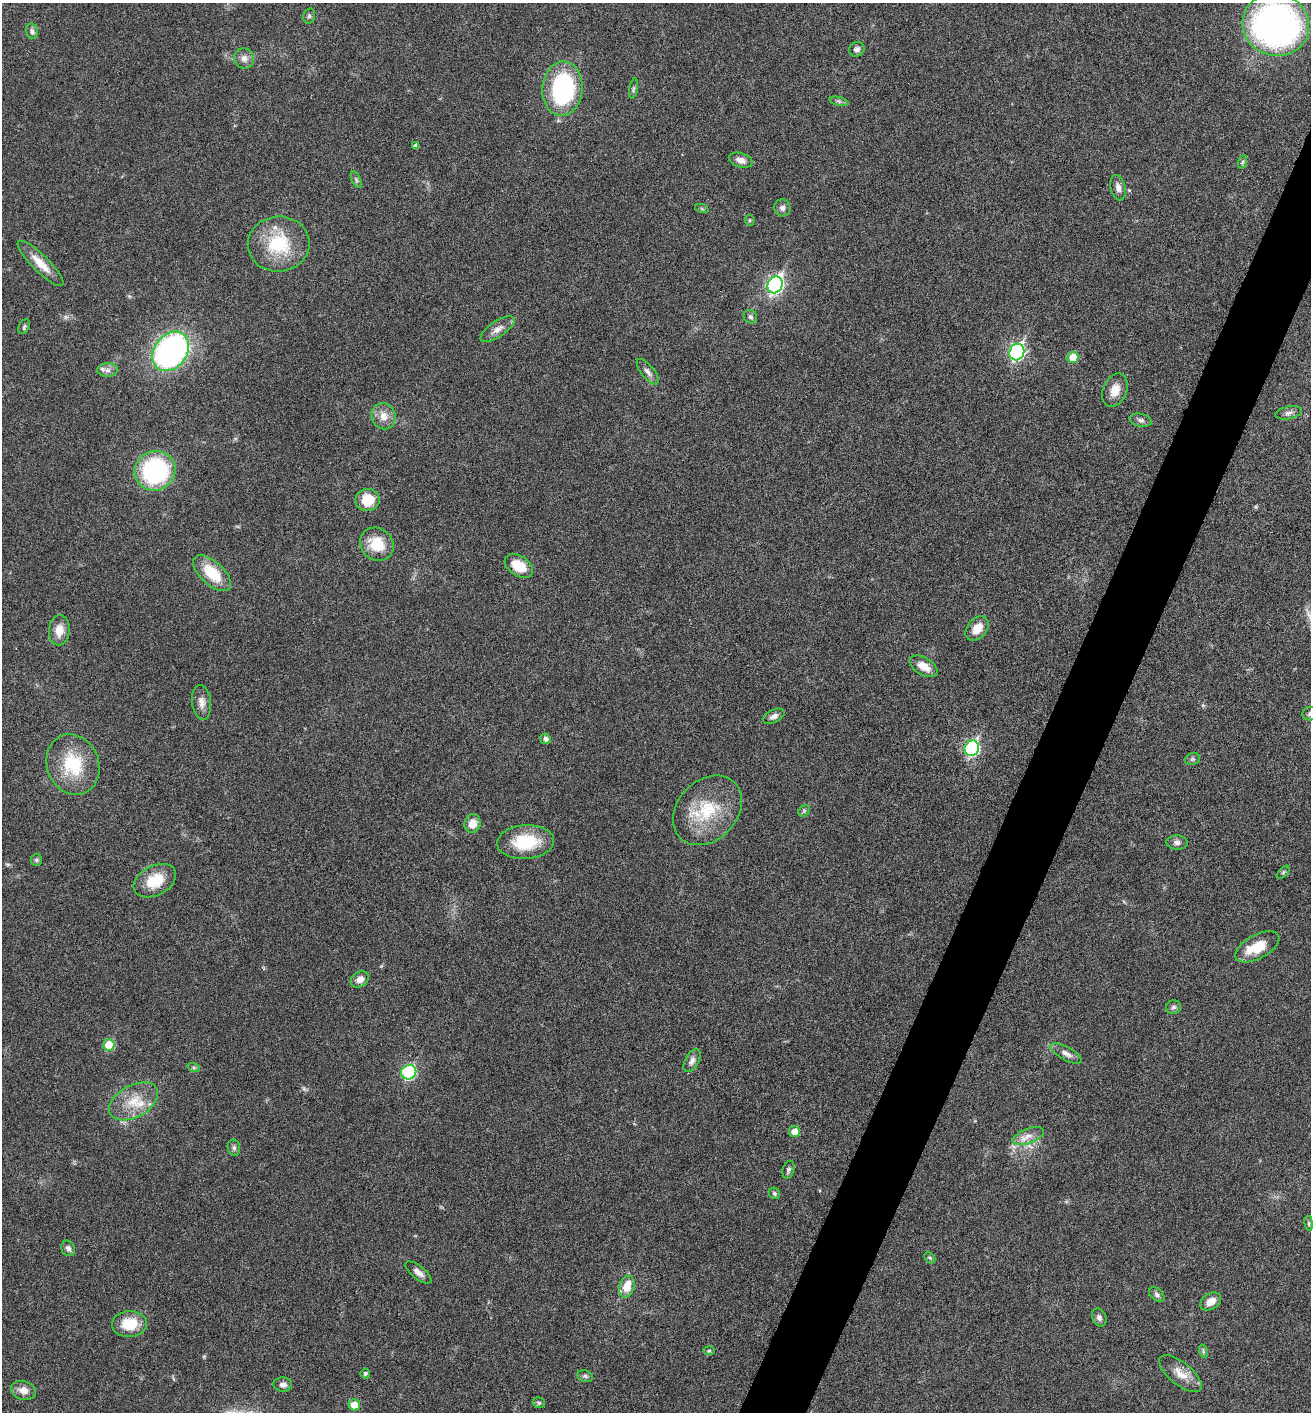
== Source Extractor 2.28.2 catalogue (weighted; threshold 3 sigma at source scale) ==
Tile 10 of 4 x 4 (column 2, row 3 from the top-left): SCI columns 1458-2766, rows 1423-2832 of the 5668 x 5660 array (HDU 1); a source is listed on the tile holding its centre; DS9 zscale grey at full resolution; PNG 1313 x 1414 px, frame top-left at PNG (2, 3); each listed source drawn as its Kron ellipse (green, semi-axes under 4 px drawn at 4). Shown black and unused: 4% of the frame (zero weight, under 5 of 9 exposures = <1% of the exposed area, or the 3 px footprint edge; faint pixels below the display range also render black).
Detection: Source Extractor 2.28.2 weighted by HDU 2 'WHT'; one run over the whole footprint, this tile lists its part. Background 0.027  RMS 0.0026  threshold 0.0105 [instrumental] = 3 sigma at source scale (4.09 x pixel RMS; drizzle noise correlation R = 1.36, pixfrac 0.8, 0.05/0.05 arcsec/px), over >= 5 px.
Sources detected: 89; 1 too faint to see at this stretch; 1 inside a brighter object's white glare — neither listed nor drawn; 1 inside a brighter listed object's ellipse — not listed separately; the other 86 listed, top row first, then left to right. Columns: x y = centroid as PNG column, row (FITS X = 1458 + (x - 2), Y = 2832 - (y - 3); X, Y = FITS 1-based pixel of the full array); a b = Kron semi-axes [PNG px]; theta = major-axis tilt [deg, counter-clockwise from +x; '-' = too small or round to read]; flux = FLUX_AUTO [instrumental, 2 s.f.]
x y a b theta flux
309 16 7 5 77 0.52
1276 25 34 31 -19 92
32 31 8 6 -78 0.65
857 49 8 7 - 0.83
244 58 10 10 - 1.5
562 89 27 20 85 34
633 89 10 3 81 0.44
839 101 10 4 -13 0.54
416 146 4 4 - 0.99
741 160 12 7 -16 1.4
1242 162 7 4 70 0.43
356 180 9 4 -67 0.48
1118 188 13 7 -76 1.3
782 208 8 8 - 0.92
702 209 7 4 -19 0.35
750 220 5 5 - 0.32
279 244 31 27 5 14
41 263 31 8 -45 4
775 285 9 7 63 64
750 317 7 6 - 0.61
24 327 8 5 66 0.46
497 329 19 8 34 1.9
171 351 21 16 53 78
1017 352 8 7 - 53
1073 357 5 5 - 4.9
107 370 10 7 0 1
648 372 15 6 -51 1.2
1115 390 17 11 66 3.2
1289 413 13 6 11 1
384 416 13 12 - 2.6
1141 420 11 6 -11 0.85
155 471 20 19 - 31
367 500 12 11 - 5.8
377 544 18 15 -46 6.7
519 566 15 10 -34 5.2
212 573 23 11 -43 7.8
977 629 14 9 50 3.3
59 630 15 10 84 3.2
924 666 15 8 -30 2.8
201 702 17 9 -83 1.9
1310 714 7 6 - 0.73
774 716 11 6 26 1.1
545 739 5 5 - 0.81
972 748 8 7 - 41
1192 759 8 6 19 0.51
73 765 31 26 -70 13
707 810 39 30 46 13
804 811 6 5 - 0.36
473 823 9 8 - 2.6
526 842 28 17 4 10
1177 842 10 7 -3 0.96
36 860 6 6 - 0.43
1283 872 8 3 45 0.33
155 881 23 14 27 6.7
1257 947 24 12 29 6.2
360 979 10 7 34 1.6
1173 1007 7 6 - 0.64
109 1045 6 5 - 7.4
1066 1053 17 6 -29 1.4
692 1061 12 7 61 1.1
194 1068 6 4 -18 0.37
409 1072 8 7 - 27
134 1101 26 16 29 6.5
794 1132 5 5 - 2.1
1028 1136 16 7 21 2.1
234 1148 8 6 -76 0.65
788 1170 9 5 74 0.62
774 1193 6 5 - 0.45
1309 1223 8 4 -81 0.36
68 1248 8 6 -64 0.89
930 1258 6 4 -45 0.37
418 1272 16 6 -39 1.4
627 1287 11 7 72 4.4
1157 1295 9 6 -41 0.64
1211 1301 11 8 32 2.3
1099 1317 9 7 -65 0.8
129 1324 17 13 4 6
709 1351 6 4 1 0.29
1203 1351 7 4 -73 0.37
365 1373 5 4 - 0.43
1180 1374 26 11 -39 3.5
585 1376 8 5 -15 0.56
283 1384 9 7 -3 1.1
23 1390 12 9 -16 2.1
539 1403 6 5 - 0.41
354 1405 5 5 - 3.8
Isophote crosses this tile's border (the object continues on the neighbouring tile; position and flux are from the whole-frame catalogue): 2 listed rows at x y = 1276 25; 1310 714